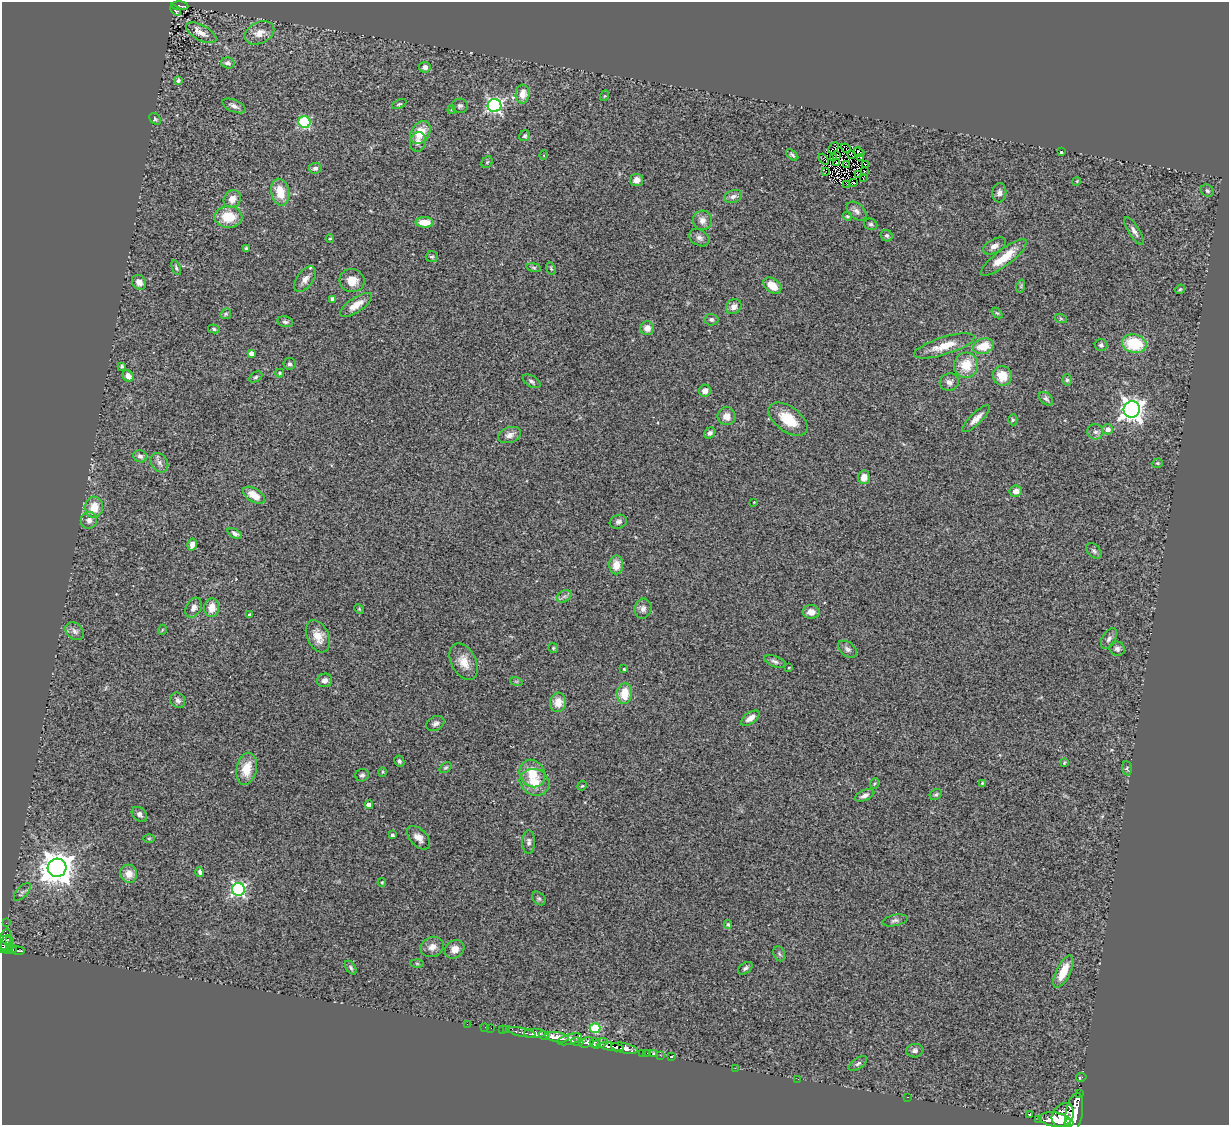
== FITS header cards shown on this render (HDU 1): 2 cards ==
NAXIS1  =                 1227
NAXIS2  =                 1123

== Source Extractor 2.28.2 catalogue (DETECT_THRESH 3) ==
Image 1227 x 1123 px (HDU 1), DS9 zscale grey, 1 PNG px = 1 image px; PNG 1231 x 1127 px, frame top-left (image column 1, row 1123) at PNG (2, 2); each listed source drawn as its Kron ellipse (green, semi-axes under 4 px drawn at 4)
Background 1.85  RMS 0.12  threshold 0.356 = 3 sigma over >= 5 px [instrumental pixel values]
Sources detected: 225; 1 with non-positive FLUX_AUTO (blend fragments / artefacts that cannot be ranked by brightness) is neither listed nor drawn; the other 224 listed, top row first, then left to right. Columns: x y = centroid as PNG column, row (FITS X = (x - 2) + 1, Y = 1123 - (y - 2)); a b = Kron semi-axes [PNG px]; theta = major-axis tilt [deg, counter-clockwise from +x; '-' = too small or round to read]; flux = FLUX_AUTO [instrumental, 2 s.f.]
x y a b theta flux
180 6 8 4 -5 190
175 10 6 4 -47 200
201 33 17 7 -29 70
259 33 16 10 25 83
228 63 7 5 -18 24
425 67 6 5 - 36
178 80 4 4 - 23
523 94 9 7 83 89
604 96 5 3 - 7.5
399 104 7 3 25 10
234 106 12 6 -24 37
460 106 8 7 - 23
494 106 7 6 - 1700
452 110 4 3 - 9.7
155 119 7 5 -46 14
304 122 6 6 - 620
420 133 12 9 55 160
525 136 6 5 - 17
418 142 10 8 77 46
833 148 6 2 49 9
846 148 5 2 - 4.3
859 152 6 2 -21 11
1061 152 3 3 - 16
852 154 3 2 - 2.1
544 155 5 3 - 7.4
792 155 7 4 -41 15
837 155 4 2 - 4.1
861 157 4 2 - 4
833 158 3 2 - 2.5
824 159 6 3 -50 20
487 162 6 5 - 13
837 163 2 2 - 4.6
846 164 2 2 - 5.3
866 164 3 2 - 4.2
315 168 6 5 - 25
826 171 2 2 - 1.2
865 172 2 2 - 3.7
858 175 4 3 - 7
864 178 3 2 - 5.2
637 180 6 6 - 58
1077 181 4 3 - 7.4
854 183 3 2 - 3.7
847 184 3 2 - 6.1
1207 191 7 5 -36 17
280 192 13 9 -79 150
999 193 9 7 84 32
733 197 9 6 18 31
232 199 9 8 - 74
856 211 11 7 -39 34
847 216 5 4 - 12
228 217 14 10 -2 210
702 220 10 9 - 53
424 222 9 5 -1 110
871 224 7 5 -25 19
1134 231 16 5 -58 36
887 236 6 5 - 17
330 238 4 4 - 9.3
699 238 11 8 -30 34
994 246 12 7 29 47
246 248 4 3 - 11
432 257 6 5 - 17
1004 258 28 8 37 170
534 267 7 4 -9 13
176 268 8 3 -66 14
551 268 6 4 -70 10
305 279 15 8 53 60
352 281 13 11 -19 98
139 282 8 6 -51 58
772 286 10 6 -38 120
1021 286 7 4 72 11
1180 289 5 4 - 11
333 299 4 4 - 48
356 305 18 7 34 100
734 307 8 7 - 44
997 313 6 4 -43 9.2
226 314 6 5 - 12
711 319 7 6 - 20
1061 319 6 4 -19 11
285 322 8 5 -13 17
647 328 7 7 - 52
214 329 6 4 -12 15
1134 344 12 9 -12 370
1101 345 6 6 - 26
944 346 31 8 17 150
983 346 11 7 16 170
251 353 4 4 - 40
289 364 6 6 - 18
966 365 12 12 - 180
122 366 3 3 - 16
280 373 4 4 - 10
128 376 6 5 - 58
1002 376 10 9 - 140
256 377 7 5 27 15
1067 380 5 5 - 13
531 381 10 5 -30 22
949 382 9 8 - 41
705 391 6 5 - 47
1046 399 8 5 -42 19
1132 409 8 8 - 5500
726 416 9 9 - 58
788 419 22 12 -36 200
976 419 18 6 44 64
1013 420 5 4 - 12
1108 429 5 5 - 51
1095 432 8 7 - 31
710 433 6 5 - 22
510 435 12 7 18 44
140 456 7 6 - 26
159 463 10 8 -54 37
1157 463 5 4 - 11
864 477 7 6 - 70
1016 491 6 5 - 52
254 495 12 6 -31 100
754 502 3 2 - 5.2
94 507 10 9 - 130
89 520 8 8 - 47
618 522 9 7 18 24
235 534 8 4 -28 22
192 544 6 5 - 53
1094 551 9 6 -45 21
616 565 9 7 89 97
564 596 8 5 30 24
194 608 10 7 62 40
212 608 9 7 86 100
359 609 5 4 - 9.1
643 609 10 8 76 36
811 612 8 6 -5 61
249 614 3 2 - 8.3
162 630 5 3 - 6.4
75 631 10 7 -42 35
318 636 17 11 -65 110
1109 639 11 6 59 29
553 648 5 5 - 9.9
847 649 11 7 -37 29
1117 649 7 7 - 27
775 661 11 5 -21 25
464 662 19 12 -63 110
789 668 3 3 - 9.8
624 669 3 3 - 9.1
325 680 7 6 - 37
516 681 6 4 -18 9.3
624 694 10 7 85 160
178 700 8 7 - 27
558 702 9 8 - 95
750 718 10 5 36 58
435 724 9 7 27 26
399 761 6 5 - 17
1064 762 4 3 - 8.4
446 768 6 4 37 13
1127 768 7 5 -84 14
247 769 16 10 79 150
382 772 5 3 - 7.5
532 774 14 12 -59 160
362 775 7 6 - 21
535 782 15 13 -26 150
875 783 5 3 - 8.3
982 783 4 3 - 9.5
582 786 5 4 - 8.9
936 794 6 5 - 14
865 795 10 5 23 32
369 805 4 4 - 40
139 814 8 6 -42 30
392 835 4 3 - 18
149 838 6 4 0 8.3
419 838 14 8 -45 56
529 842 11 6 89 29
57 868 9 9 - 14000
200 872 5 4 - 19
129 874 9 8 - 76
382 882 4 4 - 7.8
239 889 6 6 - 1500
22 892 11 5 47 26
539 898 8 5 -47 15
895 920 13 5 11 26
6 923 2 2 - 16
728 925 4 4 - 14
5 939 11 5 75 550
10 940 4 3 - 150
7 944 9 5 88 970
432 947 12 10 27 58
3 948 5 3 - 490
12 949 4 3 - 350
455 949 10 8 37 61
18 951 6 3 -6 330
779 954 8 5 -68 19
417 964 7 4 -1 13
351 968 8 4 -56 15
745 968 8 5 35 20
1063 972 17 7 64 150
467 1024 2 2 - 23
485 1027 2 2 - 12
491 1028 3 2 - 9.5
595 1028 5 5 - 440
502 1029 2 2 - 20
506 1030 3 3 - 86
522 1032 14 3 -12 820
535 1034 11 5 0 3000
544 1035 5 4 - 1200
557 1037 12 5 -9 5000
570 1039 12 5 15 2100
577 1042 6 3 -7 780
587 1042 8 4 25 1500
594 1043 4 4 - 630
599 1043 9 4 19 770
611 1047 12 4 -8 2600
624 1048 13 5 -12 3600
915 1051 8 6 5 26
643 1053 2 2 - 37
647 1053 2 2 - 10
654 1054 3 2 - 23
660 1055 2 2 - 31
672 1057 3 2 - 12
858 1063 10 5 36 20
735 1068 2 2 - 63
1081 1077 5 3 - 46
798 1079 2 2 - 15
1080 1093 2 2 - 34
908 1097 3 2 - 8.5
1074 1113 20 8 80 9700
1030 1114 3 2 - 9.6
1063 1115 13 10 54 7600
1039 1119 3 2 - 60
1055 1120 16 7 -9 8200
1069 1123 4 3 - 1100
At the frame edge (FLAGS 8, measured only in part): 2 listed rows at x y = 3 948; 1069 1123
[1 non-positive-flux detection neither listed nor drawn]